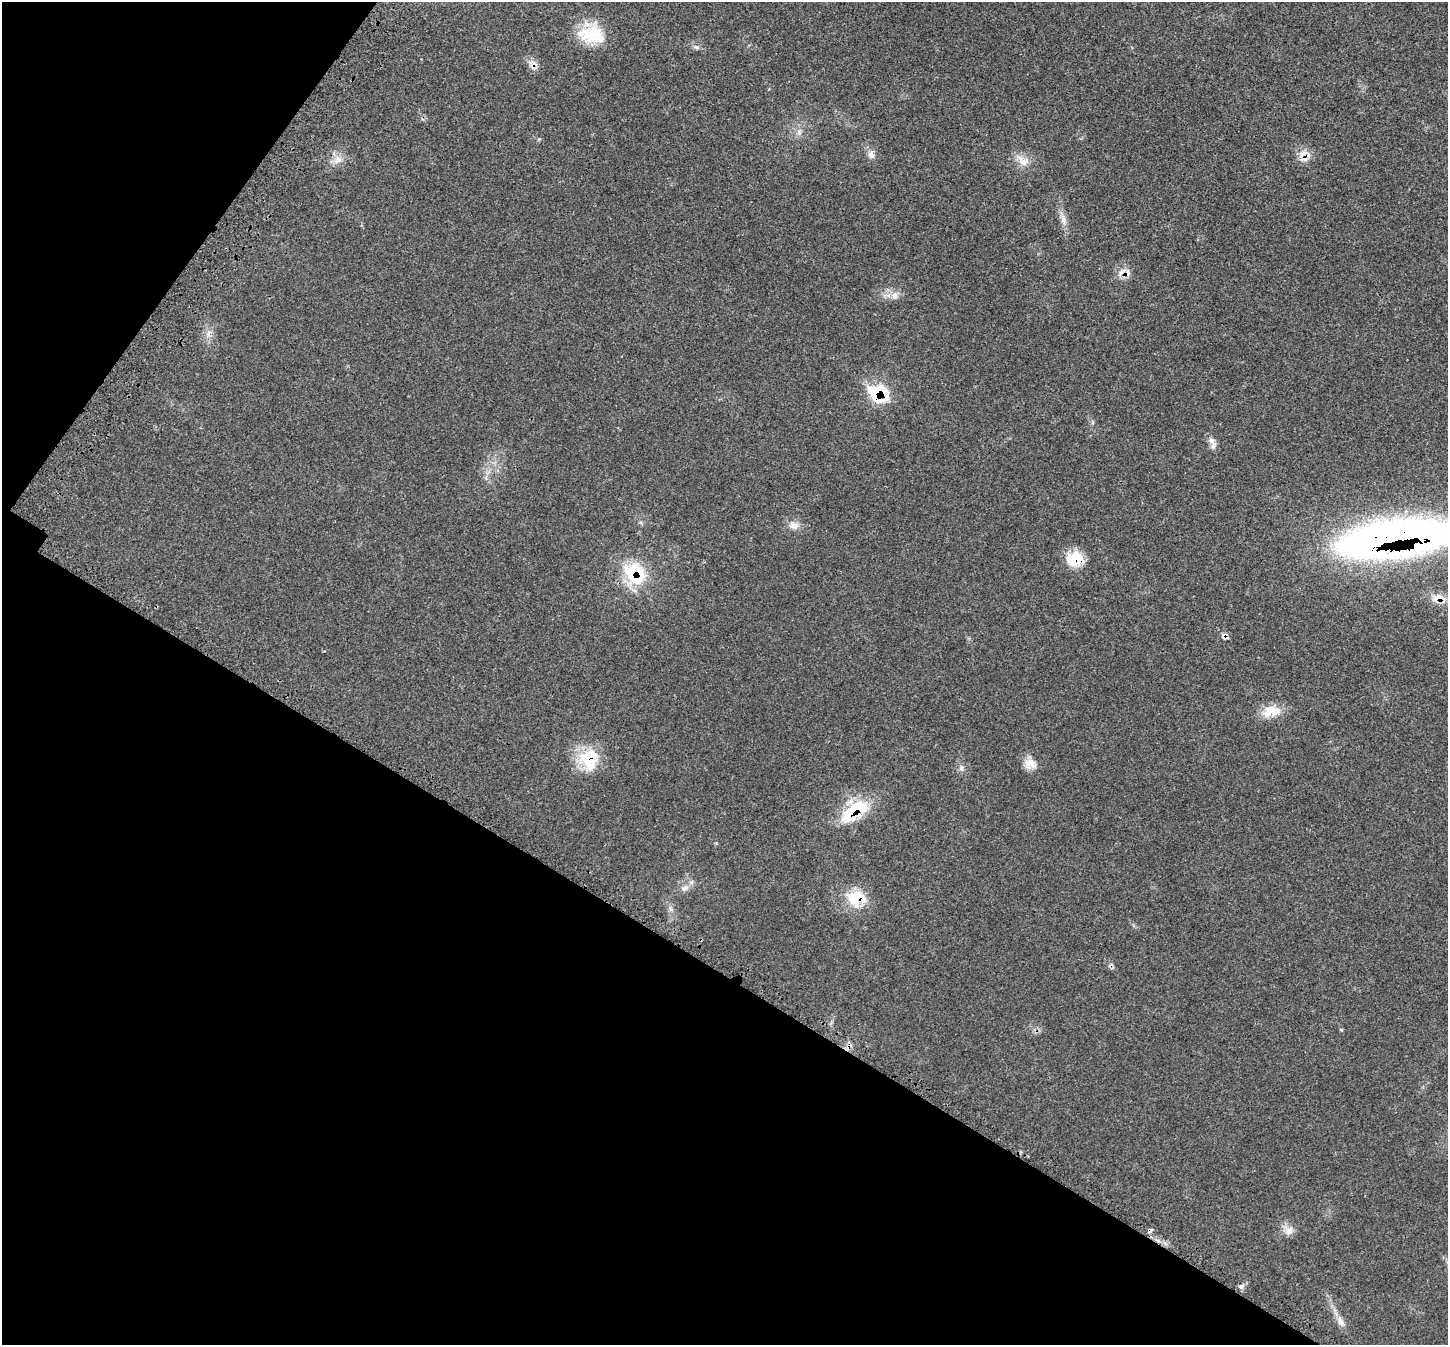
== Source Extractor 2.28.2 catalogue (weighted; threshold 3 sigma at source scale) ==
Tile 9 of 4 x 4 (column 1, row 3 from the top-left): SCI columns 110-1555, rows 1590-2932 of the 6007 x 6004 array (HDU 1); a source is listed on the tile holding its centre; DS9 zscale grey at full resolution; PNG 1450 x 1347 px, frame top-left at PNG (2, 2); no overlay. Shown black and unused: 33% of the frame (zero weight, under 3 of 4 exposures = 8% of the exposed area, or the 3 px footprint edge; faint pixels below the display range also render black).
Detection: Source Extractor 2.28.2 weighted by HDU 2 'WHT'; one run over the whole footprint, this tile lists its part. Background 0.0209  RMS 0.0033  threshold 0.015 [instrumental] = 3 sigma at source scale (4.5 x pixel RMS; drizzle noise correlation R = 1.50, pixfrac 1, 0.05/0.05 arcsec/px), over >= 5 px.
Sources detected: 37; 1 inside a brighter object's white glare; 3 cosmic-ray / hot-pixel residue — not listed; the other 33 listed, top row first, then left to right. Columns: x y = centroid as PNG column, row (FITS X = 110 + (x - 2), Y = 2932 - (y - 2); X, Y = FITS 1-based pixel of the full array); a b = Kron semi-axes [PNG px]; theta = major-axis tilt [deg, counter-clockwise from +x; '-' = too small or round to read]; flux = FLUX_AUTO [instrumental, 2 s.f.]
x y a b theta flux
592 34 33 24 -8 14
696 47 8 5 -25 0.84
532 64 15 11 -79 2.3
799 132 8 7 - 1.3
539 139 5 4 - 0.39
871 155 10 8 -76 1.9
1304 155 20 10 -9 3.6
338 160 15 12 17 3.3
1022 161 23 11 -37 4
1063 220 15 7 -83 2.1
1128 273 13 7 88 1.8
894 295 10 9 - 2.1
208 333 13 6 67 1.8
878 392 26 20 -26 16
1212 443 18 8 -65 2.1
794 525 16 12 -27 2.8
1395 538 125 34 8 230
1075 559 22 18 10 8.2
634 573 31 26 -56 19
1437 598 18 11 25 3.3
1222 635 6 4 70 0.59
1272 711 24 13 10 7
589 759 27 25 76 14
1030 764 17 14 -26 3.6
961 768 8 6 -85 1
854 811 46 19 33 16
685 888 12 8 27 1.9
856 898 25 22 2 11
671 909 7 4 -88 0.83
1341 1030 5 3 - 0.31
1289 1231 13 12 - 2.7
1242 1286 8 7 - 1.1
1340 1321 18 8 -60 2.5
Overlapping masked pixels (flux is a lower limit): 11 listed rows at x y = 532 64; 1304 155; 1128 273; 878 392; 1395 538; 1075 559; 634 573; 1437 598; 589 759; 854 811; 856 898
Isophote crosses this tile's border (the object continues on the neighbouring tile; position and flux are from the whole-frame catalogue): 1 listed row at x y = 1395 538